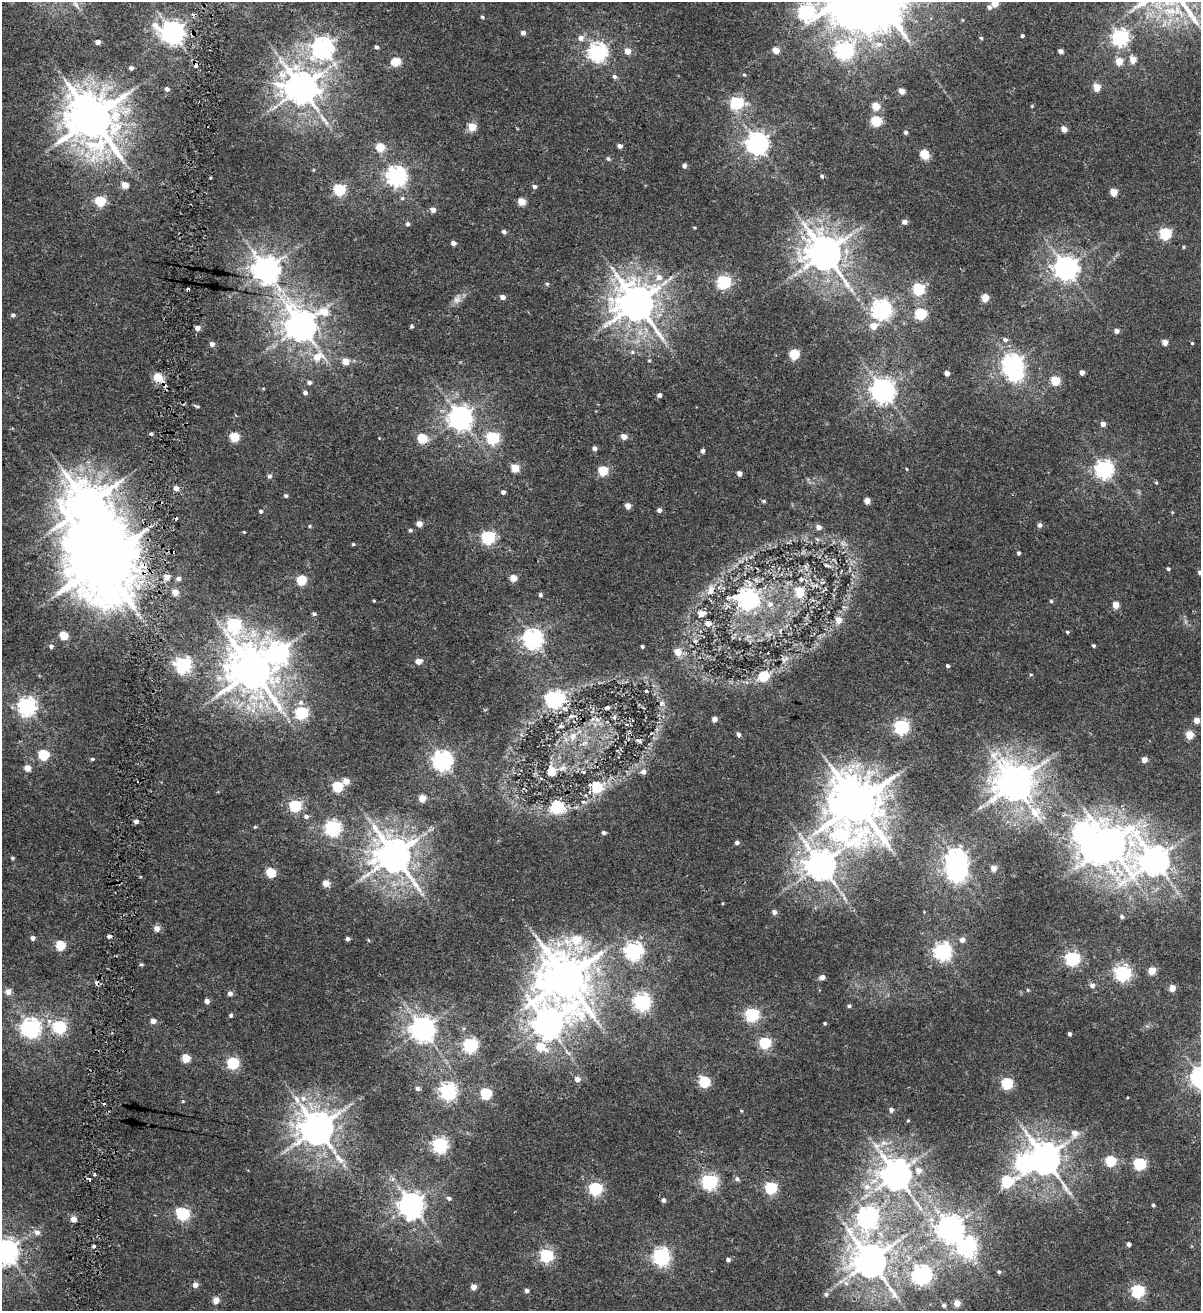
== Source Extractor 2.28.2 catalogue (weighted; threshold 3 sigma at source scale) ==
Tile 11 of 4 x 4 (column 3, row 3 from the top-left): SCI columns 2690-3888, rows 1324-2632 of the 5438 x 5254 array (HDU 1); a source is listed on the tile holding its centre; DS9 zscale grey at full resolution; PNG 1203 x 1313 px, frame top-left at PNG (2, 2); no overlay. Shown black and unused: <1% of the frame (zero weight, under 2 of 4 exposures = <1% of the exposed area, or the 3 px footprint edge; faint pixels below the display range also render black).
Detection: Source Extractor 2.28.2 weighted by HDU 2 'WHT'; one run over the whole footprint, this tile lists its part. Background 0.00679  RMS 0.0025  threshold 0.0113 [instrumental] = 3 sigma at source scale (4.5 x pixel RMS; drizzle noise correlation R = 1.50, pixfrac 1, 0.0396/0.0396 arcsec/px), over >= 5 px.
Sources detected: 340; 8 inside a brighter object's white glare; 8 cosmic-ray / hot-pixel residue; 1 long thin detection or spike segment (spike, bleed or trail) — not listed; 1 inside a brighter listed object's ellipse — not listed separately; the other 322 listed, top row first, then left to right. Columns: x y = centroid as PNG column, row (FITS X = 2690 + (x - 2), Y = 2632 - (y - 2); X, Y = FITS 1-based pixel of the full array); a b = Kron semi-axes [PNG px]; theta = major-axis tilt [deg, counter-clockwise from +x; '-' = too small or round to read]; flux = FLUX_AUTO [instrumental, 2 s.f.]
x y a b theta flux
994 4 5 5 - 3.4
76 5 16 5 -55 1.3
989 7 5 5 - 0.72
805 12 14 8 8 56
851 12 21 13 -28 210
482 17 5 4 - 0.32
172 32 8 7 - 190
523 33 4 4 - 1
192 34 6 6 - 0.7
1022 36 3 3 - 0.42
1120 37 7 6 - 71
581 38 6 6 - 1.2
981 38 5 4 - 0.23
98 42 4 4 - 1.3
879 44 12 8 8 1.7
377 47 4 3 - 0.62
323 48 7 7 - 140
776 50 5 4 - 3.2
844 50 8 7 - 75
628 51 5 5 - 2.5
1061 51 4 4 - 1.1
598 52 7 7 - 96
1133 59 5 4 - 3.2
1119 61 5 5 - 3.9
396 62 5 5 - 8.8
195 65 5 3 - 2.2
131 68 4 4 - 0.61
744 75 4 4 - 0.22
615 77 5 5 - 0.56
1097 87 5 5 - 4.8
301 88 11 9 -24 480
167 89 5 4 - 0.7
902 91 5 4 - 2.5
737 103 6 6 - 30
876 106 5 5 - 5.5
1032 106 4 4 - 0.23
92 118 15 13 -55 1000
876 121 5 5 - 14
472 127 5 5 - 5.9
1064 129 5 4 - 2
906 132 5 4 - 0.49
757 143 7 7 - 160
620 146 4 4 - 0.99
381 147 5 5 - 6.4
925 154 9 8 - 3.5
608 159 6 5 - 0.34
684 166 6 5 - 0.5
397 176 7 7 - 120
822 176 4 4 - 0.39
125 185 5 4 - 3.5
534 186 5 4 - 0.58
339 189 6 5 - 23
1113 192 5 5 - 4.5
402 198 5 5 - 0.36
100 201 5 5 - 14
522 202 5 4 - 5.2
433 210 5 5 - 1.3
905 222 5 4 - 1
407 224 5 4 - 0.55
694 227 5 2 - 0.19
504 232 5 4 - 0.61
1165 233 6 5 - 20
453 243 4 4 - 1.1
1184 247 4 3 - 0.22
825 253 12 10 -49 540
1066 268 8 8 - 190
266 270 9 8 - 270
659 277 7 7 - 1.7
724 282 6 6 - 38
547 284 4 4 - 0.34
188 289 4 3 - 0.6
919 289 6 5 - 21
503 297 5 4 - 1.2
985 298 5 5 - 5.2
457 299 12 9 48 1.3
637 303 12 11 - 620
881 310 7 7 - 110
324 312 14 8 6 4.2
921 314 6 6 - 19
13 315 5 4 - 0.42
301 325 10 9 - 390
412 326 4 4 - 0.46
873 326 6 5 - 3.1
198 328 4 4 - 1.5
1117 331 5 4 - 0.92
1005 340 7 5 -24 0.61
1165 342 5 4 - 2.1
1192 343 3 3 - 0.24
212 344 5 4 - 1.1
632 352 6 5 - 0.42
794 354 5 5 - 13
318 357 11 8 19 3.7
649 360 4 4 - 0.22
346 361 5 5 - 4
1012 364 7 7 - 110
1082 372 4 4 - 1.1
947 373 4 4 - 1.4
158 378 6 5 - 7.9
1055 380 5 5 - 8.9
309 382 5 4 - 0.76
883 390 8 7 - 200
305 393 5 4 - 0.78
659 395 4 4 - 0.82
197 406 8 4 -15 0.33
461 418 8 8 - 190
1103 424 4 4 - 1.2
151 434 3 3 - 1.3
624 436 5 4 - 2
235 437 5 5 - 9.2
422 438 5 5 - 8.9
493 438 6 6 - 25
595 448 5 4 - 0.77
703 451 4 4 - 0.65
515 468 5 5 - 5.7
907 469 3 3 - 0.17
1104 469 7 7 - 90
603 471 5 5 - 10
739 473 4 4 - 1.2
269 476 5 5 - 0.56
1156 483 5 4 - 0.25
176 488 5 5 - 1.1
503 492 4 4 - 0.67
286 496 4 4 - 0.4
764 501 5 4 - 0.35
867 501 5 4 - 2.4
628 506 4 4 - 2.1
659 510 5 4 - 0.76
261 511 4 4 - 0.46
419 524 5 4 - 1.9
1040 525 5 5 - 0.75
310 526 5 4 - 0.26
818 527 5 5 - 1.4
410 530 4 4 - 0.4
244 532 3 3 - 0.17
488 537 6 6 - 34
817 539 7 4 -44 0.38
842 543 7 4 -71 0.51
353 544 4 3 - 0.27
1019 553 4 3 - 0.4
101 562 23 19 -41 1900
827 565 10 5 -15 0.67
1168 569 4 4 - 0.39
1200 572 5 4 - 0.47
167 577 5 5 - 2
178 578 4 4 - 0.99
513 578 5 5 - 3.3
801 579 5 4 - 0.4
301 580 5 5 - 12
711 590 13 9 73 1.9
175 592 5 4 - 2.6
800 592 7 6 - 6.5
540 595 5 4 - 0.4
748 599 9 8 - 80
374 601 4 3 - 0.18
1051 601 4 4 - 0.33
770 604 8 7 - 1.2
1116 605 5 4 - 3.4
702 613 8 6 7 1.8
314 614 5 4 - 0.39
838 620 8 7 - 1.8
708 623 6 6 - 1.7
234 625 12 7 85 49
780 630 9 3 69 0.37
1067 632 5 4 - 0.27
63 635 5 5 - 7.3
533 639 7 7 - 120
695 641 6 4 -1 0.35
1093 645 4 3 - 0.32
51 646 5 5 - 0.69
642 647 3 3 - 0.38
278 652 10 10 - 86
678 652 6 5 - 3.3
783 660 8 7 - 0.64
418 661 6 5 - 1.7
184 665 6 6 - 59
948 666 4 3 - 0.5
253 670 14 11 -51 840
1031 674 5 3 - 0.21
764 676 6 5 - 12
646 691 3 3 - 0.32
556 698 7 6 - 61
301 702 7 7 - 0.75
662 703 7 7 - 0.67
27 706 7 6 - 90
301 713 6 6 - 29
571 716 13 6 5 0.82
614 717 6 5 - 0.42
714 719 4 4 - 1.7
1197 720 4 4 - 2.3
901 727 6 6 - 51
739 735 5 4 - 0.66
1189 735 5 5 - 5.9
573 736 12 10 65 2.2
639 741 8 4 -25 0.58
585 743 11 4 22 0.69
43 755 5 5 - 14
92 759 4 3 - 0.32
1144 759 4 4 - 2.1
442 760 7 7 - 110
27 768 4 4 - 3.1
562 768 11 7 12 1.2
552 772 7 6 - 4.6
583 772 5 4 - 0.29
643 772 6 6 - 1
346 781 5 4 - 2.6
1014 784 14 11 -56 410
338 787 5 5 - 14
597 787 6 6 - 13
422 798 5 5 - 4
857 803 16 13 -53 1100
295 806 6 5 - 21
557 806 6 6 - 29
306 816 5 5 - 0.69
136 822 4 4 - 0.92
255 827 5 4 - 0.25
333 828 6 6 - 59
604 833 4 4 - 0.63
841 835 26 14 -25 31
737 843 4 4 - 0.72
1109 844 10 9 - 460
395 855 11 10 - 560
12 858 4 4 - 0.29
956 859 7 7 - 120
1154 860 16 13 -4 320
821 864 10 9 - 380
994 868 5 4 - 2.1
271 872 5 5 - 11
326 883 5 4 - 2.9
774 912 4 4 - 1
1122 917 6 5 - 0.43
157 928 5 5 - 1.8
33 938 4 4 - 0.96
348 939 4 3 - 0.54
368 940 5 3 - 0.17
962 940 5 5 - 1.2
60 945 5 5 - 11
634 951 7 7 - 84
943 951 7 6 - 78
1072 959 6 6 - 46
141 964 4 4 - 0.34
1152 971 5 5 - 5.1
1123 973 6 6 - 62
822 977 6 5 - 0.94
566 978 19 15 -89 970
1092 985 6 5 - 0.79
1172 988 5 4 - 2.9
1028 990 5 4 - 0.23
8 992 5 5 - 2.1
230 993 5 5 - 0.97
207 1001 4 4 - 1.1
642 1002 7 6 - 75
849 1006 4 3 - 0.49
231 1015 3 3 - 1.5
752 1015 6 6 - 38
49 1021 8 7 - 1
153 1021 4 4 - 1.7
825 1023 3 3 - 0.28
548 1024 12 11 - 320
60 1027 6 6 - 31
31 1028 7 7 - 110
423 1029 8 8 - 230
1070 1034 4 3 - 0.51
765 1043 6 5 - 18
471 1045 6 6 - 47
541 1047 7 5 -29 6.1
186 1058 5 5 - 6.3
233 1063 6 6 - 23
577 1079 5 5 - 1.5
704 1082 6 5 - 20
1007 1083 6 5 - 19
418 1088 5 4 - 0.79
448 1091 6 6 - 72
486 1094 5 5 - 18
297 1099 14 7 -68 1.6
183 1101 5 3 - 0.19
891 1110 5 5 - 0.76
741 1111 4 4 - 0.19
908 1120 4 4 - 0.23
317 1128 10 9 - 510
1075 1133 8 8 - 1.7
440 1145 6 6 - 56
1044 1158 10 9 - 410
1111 1161 6 5 - 14
1023 1164 9 8 - 44
1140 1164 6 6 - 22
919 1170 7 6 - 1.6
94 1174 3 3 - 0.41
896 1174 10 9 - 390
737 1179 6 6 - 0.64
1007 1181 7 6 - 18
710 1182 6 6 - 59
867 1187 8 8 - 1.6
771 1188 6 5 - 24
596 1189 6 6 - 35
449 1198 7 5 -29 0.47
664 1200 5 4 - 0.69
412 1205 8 8 - 220
1153 1205 4 3 - 0.35
183 1214 6 6 - 33
868 1217 9 7 84 110
73 1219 5 4 - 1.9
950 1228 8 8 - 250
37 1232 7 6 - 1
1129 1244 4 4 - 0.8
94 1246 3 3 - 0.39
967 1246 8 7 - 93
6 1251 8 8 - 210
547 1256 6 6 - 37
661 1257 7 6 - 79
728 1260 5 4 - 0.6
870 1261 12 10 -55 500
999 1272 5 4 - 0.38
922 1275 7 7 - 98
846 1283 8 6 -84 0.93
195 1285 5 5 - 1.4
474 1287 4 4 - 1.9
527 1291 4 4 - 0.68
1138 1291 6 6 - 33
826 1294 6 6 - 0.56
216 1300 5 4 - 2.7
957 1303 5 5 - 2.8
944 1305 6 6 - 0.66
Overlapping masked pixels (flux is a lower limit): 5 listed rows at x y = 192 34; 195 65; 158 378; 101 562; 556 698
Isophote crosses this tile's border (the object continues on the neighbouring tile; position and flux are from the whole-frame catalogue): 6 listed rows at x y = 994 4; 76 5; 805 12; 851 12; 1200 572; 6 1251